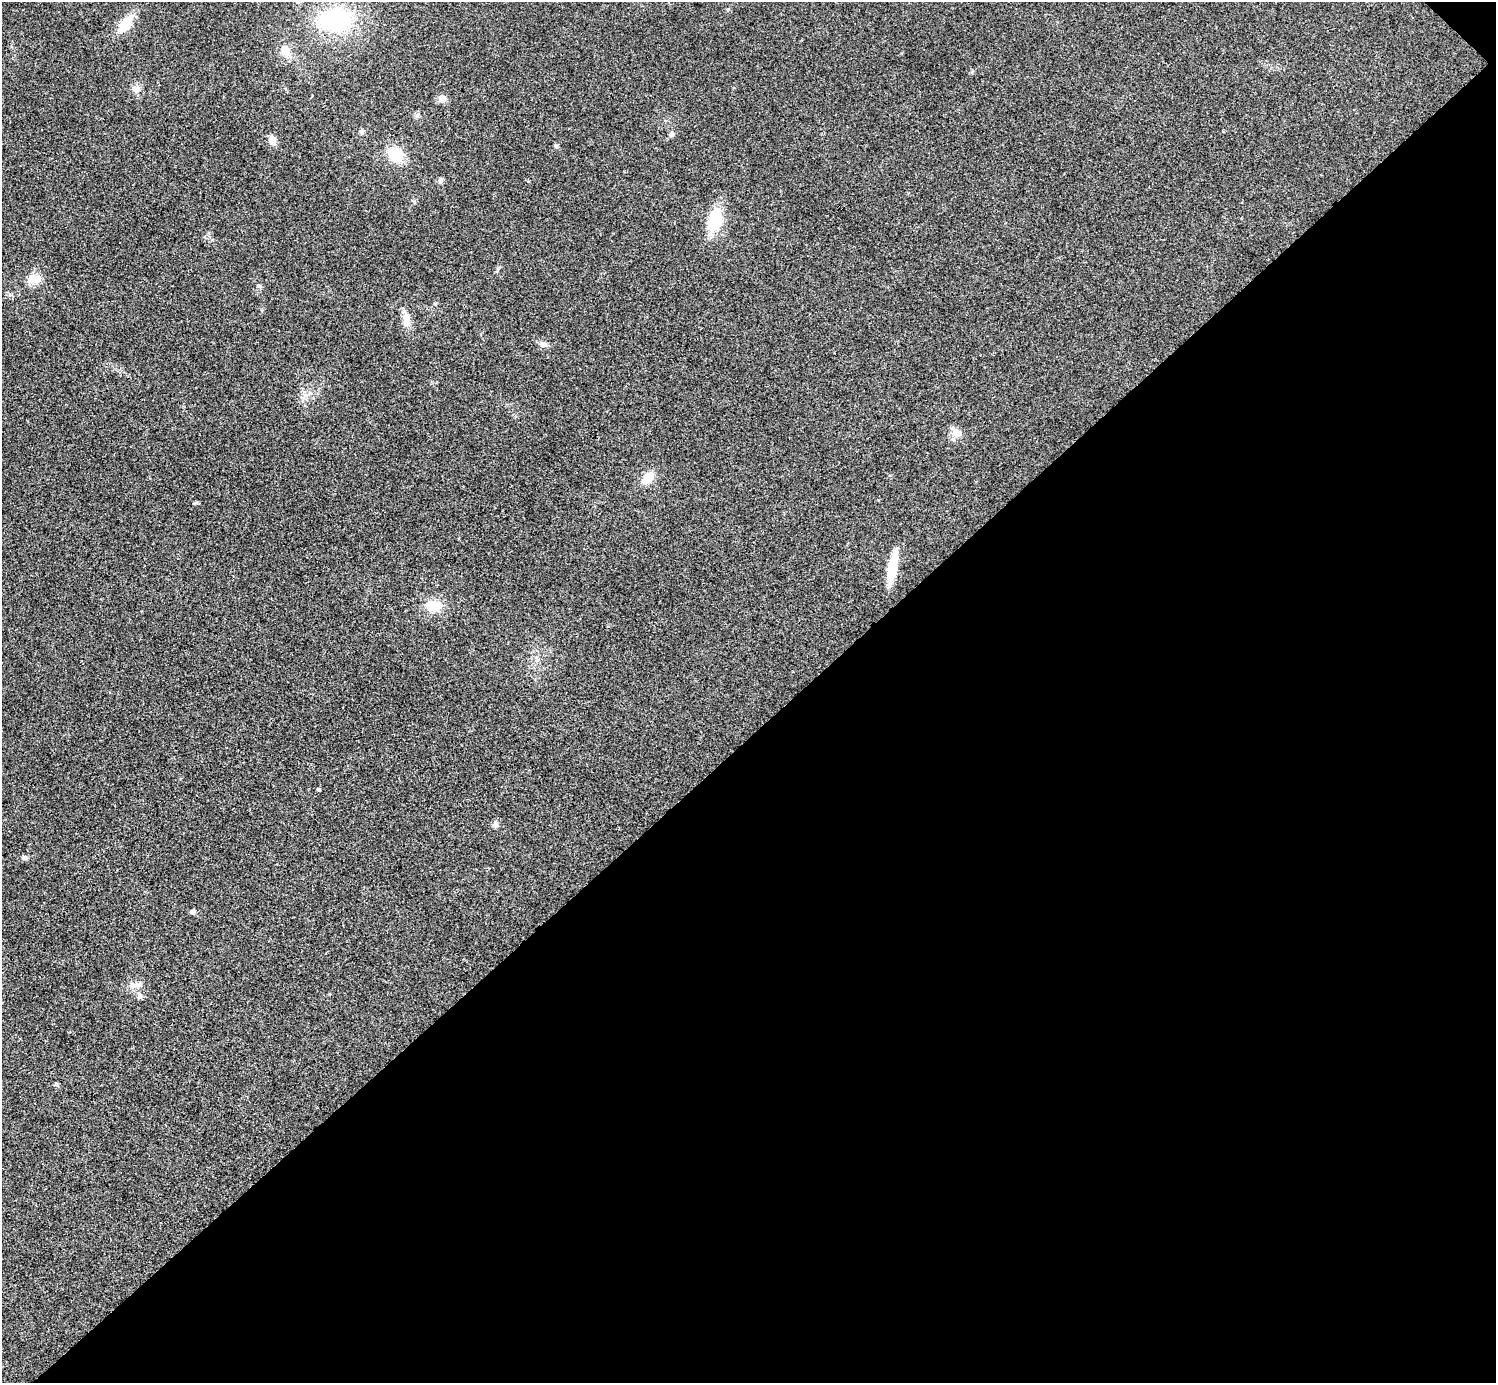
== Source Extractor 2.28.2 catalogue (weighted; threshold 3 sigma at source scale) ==
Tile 12 of 4 x 4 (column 4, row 3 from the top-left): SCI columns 4487-5980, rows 1682-3062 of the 5983 x 5983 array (HDU 1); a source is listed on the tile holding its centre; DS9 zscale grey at full resolution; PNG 1498 x 1385 px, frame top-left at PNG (2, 2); no overlay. Shown black and unused: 47% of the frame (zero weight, under 3 of 4 exposures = <1% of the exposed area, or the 3 px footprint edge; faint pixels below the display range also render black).
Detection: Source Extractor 2.28.2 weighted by HDU 2 'WHT'; one run over the whole footprint, this tile lists its part. Background 0.0218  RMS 0.0056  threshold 0.0251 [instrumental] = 3 sigma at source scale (4.5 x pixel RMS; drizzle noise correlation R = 1.50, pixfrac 1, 0.05/0.05 arcsec/px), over >= 5 px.
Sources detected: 28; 1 inside a brighter listed object's ellipse — not listed separately; the other 27 listed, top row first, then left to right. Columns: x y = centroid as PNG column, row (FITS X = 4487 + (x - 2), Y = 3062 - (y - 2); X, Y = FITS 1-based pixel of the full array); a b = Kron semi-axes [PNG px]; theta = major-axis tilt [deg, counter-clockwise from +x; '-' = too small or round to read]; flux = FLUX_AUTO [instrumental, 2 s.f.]
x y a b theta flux
335 20 33 25 12 58
126 24 23 10 52 13
285 50 11 9 -81 6.4
136 89 10 9 - 3.4
442 98 9 8 - 3.4
362 131 7 6 - 1.2
672 134 6 5 - 1.7
272 140 9 7 -74 5.1
556 146 6 4 -46 0.81
395 154 16 13 -48 16
440 180 8 6 58 1.5
715 220 20 13 77 25
34 279 14 10 18 7.4
260 286 6 4 -71 0.82
406 321 19 9 -84 5.5
544 344 13 7 -18 2.3
958 434 14 9 20 3.6
648 478 17 11 50 7.1
195 503 7 3 19 0.64
892 566 34 9 78 15
433 606 14 10 -1 13
318 789 4 4 - 0.71
495 824 8 7 - 1.7
25 858 8 6 9 1.4
193 912 5 5 - 1.6
137 985 18 7 1 3.6
139 996 11 7 -80 2.1
Unlisted compact peaks at least as high as the median listed source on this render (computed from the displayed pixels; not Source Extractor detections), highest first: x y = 414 201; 972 72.